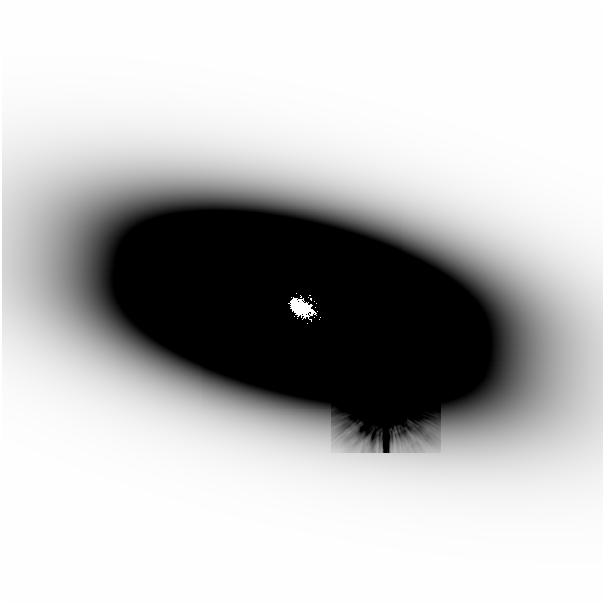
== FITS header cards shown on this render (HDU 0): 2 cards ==
NAXIS1  =                  601
NAXIS2  =                  601

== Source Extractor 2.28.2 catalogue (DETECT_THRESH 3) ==
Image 601 x 601 px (HDU 0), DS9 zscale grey, 1 PNG px = 1 image px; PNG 605 x 605 px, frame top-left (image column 1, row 601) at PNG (2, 0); no overlay
Background -6.82e-10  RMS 7.6e-10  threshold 2.29e-09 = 3 sigma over >= 5 px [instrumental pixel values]
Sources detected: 7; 2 with non-positive FLUX_AUTO (blend fragments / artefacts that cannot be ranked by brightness) are not listed; the other 5 listed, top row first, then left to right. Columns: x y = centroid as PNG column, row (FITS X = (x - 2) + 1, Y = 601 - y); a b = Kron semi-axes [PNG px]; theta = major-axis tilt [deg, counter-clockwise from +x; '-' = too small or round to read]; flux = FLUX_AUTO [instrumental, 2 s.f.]
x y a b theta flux
296 291 2 2 - 0.012
311 297 11 4 -42 0.13
301 306 24 15 -31 4.4
320 316 5 2 - 0.021
307 321 2 2 - 0.0083
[2 non-positive-flux detections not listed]